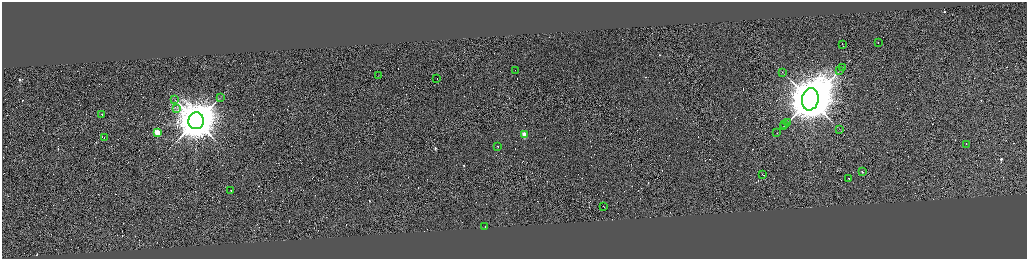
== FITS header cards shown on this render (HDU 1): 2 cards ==
NAXIS1  =                 4098
NAXIS2  =                 1025

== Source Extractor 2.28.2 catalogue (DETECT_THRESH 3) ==
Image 4098 x 1025 px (HDU 1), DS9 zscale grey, zoomed out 1/4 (1 PNG px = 4 x 4 image px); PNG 1029 x 261 px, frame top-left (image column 1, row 1025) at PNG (2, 2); each listed source drawn as its Kron ellipse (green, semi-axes under 4 px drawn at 4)
Background 0.778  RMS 4.1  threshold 12.4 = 3 sigma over >= 5 px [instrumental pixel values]
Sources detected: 385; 355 cannot appear on this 1/4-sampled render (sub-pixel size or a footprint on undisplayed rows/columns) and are neither listed nor drawn; the other 30 listed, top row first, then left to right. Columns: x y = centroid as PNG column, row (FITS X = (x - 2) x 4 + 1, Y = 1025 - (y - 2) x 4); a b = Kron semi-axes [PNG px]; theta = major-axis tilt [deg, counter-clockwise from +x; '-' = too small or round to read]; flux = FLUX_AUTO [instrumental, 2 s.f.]
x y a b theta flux
878 42 2 1 - 1.7e+04
843 45 3 1 - 2.5e+04
843 67 2 1 - 4.6e+02
516 71 2 1 - 1.6e+04
840 71 3 1 - 1.2e+03
783 72 2 1 - 4.3e+02
379 75 2 1 - 5.1e+02
437 78 2 1 - 1.4e+04
221 97 2 1 - 1.0e+03
810 99 11 8 78 2.4e+07
175 100 2 1 - 4.6e+02
177 108 4 3 - 4.1e+03
102 115 2 1 - 1.3e+04
196 121 8 7 - 1.3e+07
788 122 4 2 - 1.7e+03
785 125 3 1 - 1.3e+03
784 126 4 1 - 1.4e+03
840 129 2 1 - 6.3e+02
158 132 2 2 - 1.5e+05
777 133 2 1 - 4.1e+02
524 134 2 2 - 9.6e+04
104 137 2 1 - 2.5e+04
967 145 3 1 - 2.1e+04
498 146 2 1 - 1.0e+04
862 172 2 1 - 2.9e+04
763 175 3 1 - 2.2e+04
849 178 2 1 - 1.9e+04
231 190 2 1 - 1.7e+04
604 207 2 1 - 2.3e+04
485 226 2 1 - 2.3e+04
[355 sub-pixel or undisplayed-footprint detections neither listed nor drawn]